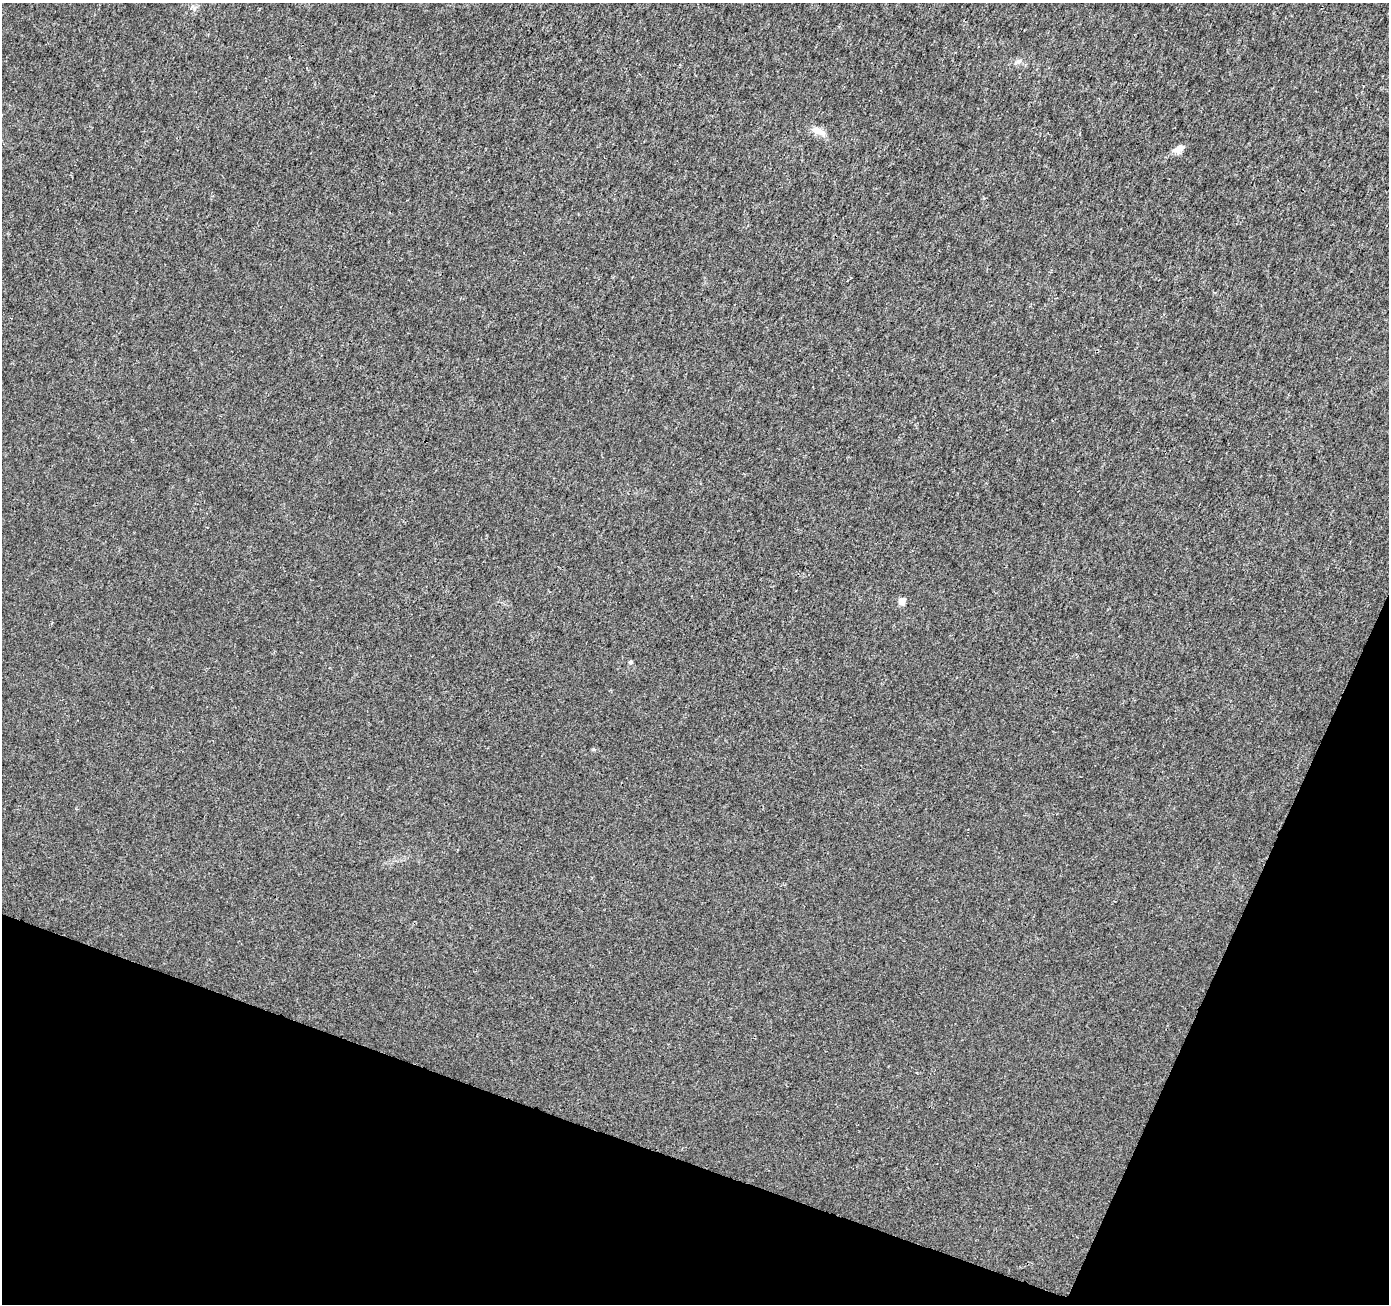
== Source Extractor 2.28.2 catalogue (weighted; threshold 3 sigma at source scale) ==
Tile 15 of 4 x 4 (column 3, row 4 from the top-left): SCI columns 2785-4171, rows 275-1576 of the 5559 x 5692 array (HDU 1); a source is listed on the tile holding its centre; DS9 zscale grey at full resolution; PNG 1391 x 1306 px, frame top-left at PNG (2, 3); no overlay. Shown black and unused: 18% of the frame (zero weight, under 3 of 4 exposures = <1% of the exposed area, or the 3 px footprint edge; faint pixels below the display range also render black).
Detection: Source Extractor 2.28.2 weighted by HDU 2 'WHT'; one run over the whole footprint, this tile lists its part. Background 0.0014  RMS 0.0021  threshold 0.00928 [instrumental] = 3 sigma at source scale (4.5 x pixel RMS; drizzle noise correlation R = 1.50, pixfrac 1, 0.0396/0.0396 arcsec/px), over >= 5 px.
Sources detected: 6; all 6 listed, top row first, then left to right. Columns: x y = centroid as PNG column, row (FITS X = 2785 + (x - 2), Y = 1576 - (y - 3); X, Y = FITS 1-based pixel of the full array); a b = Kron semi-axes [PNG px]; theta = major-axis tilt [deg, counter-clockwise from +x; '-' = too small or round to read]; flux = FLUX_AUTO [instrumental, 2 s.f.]
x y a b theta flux
1018 62 13 4 28 0.63
818 131 18 8 -26 2.1
1178 149 13 7 26 1.7
902 601 5 4 - 3.3
630 662 5 5 - 0.28
593 750 5 3 - 0.25